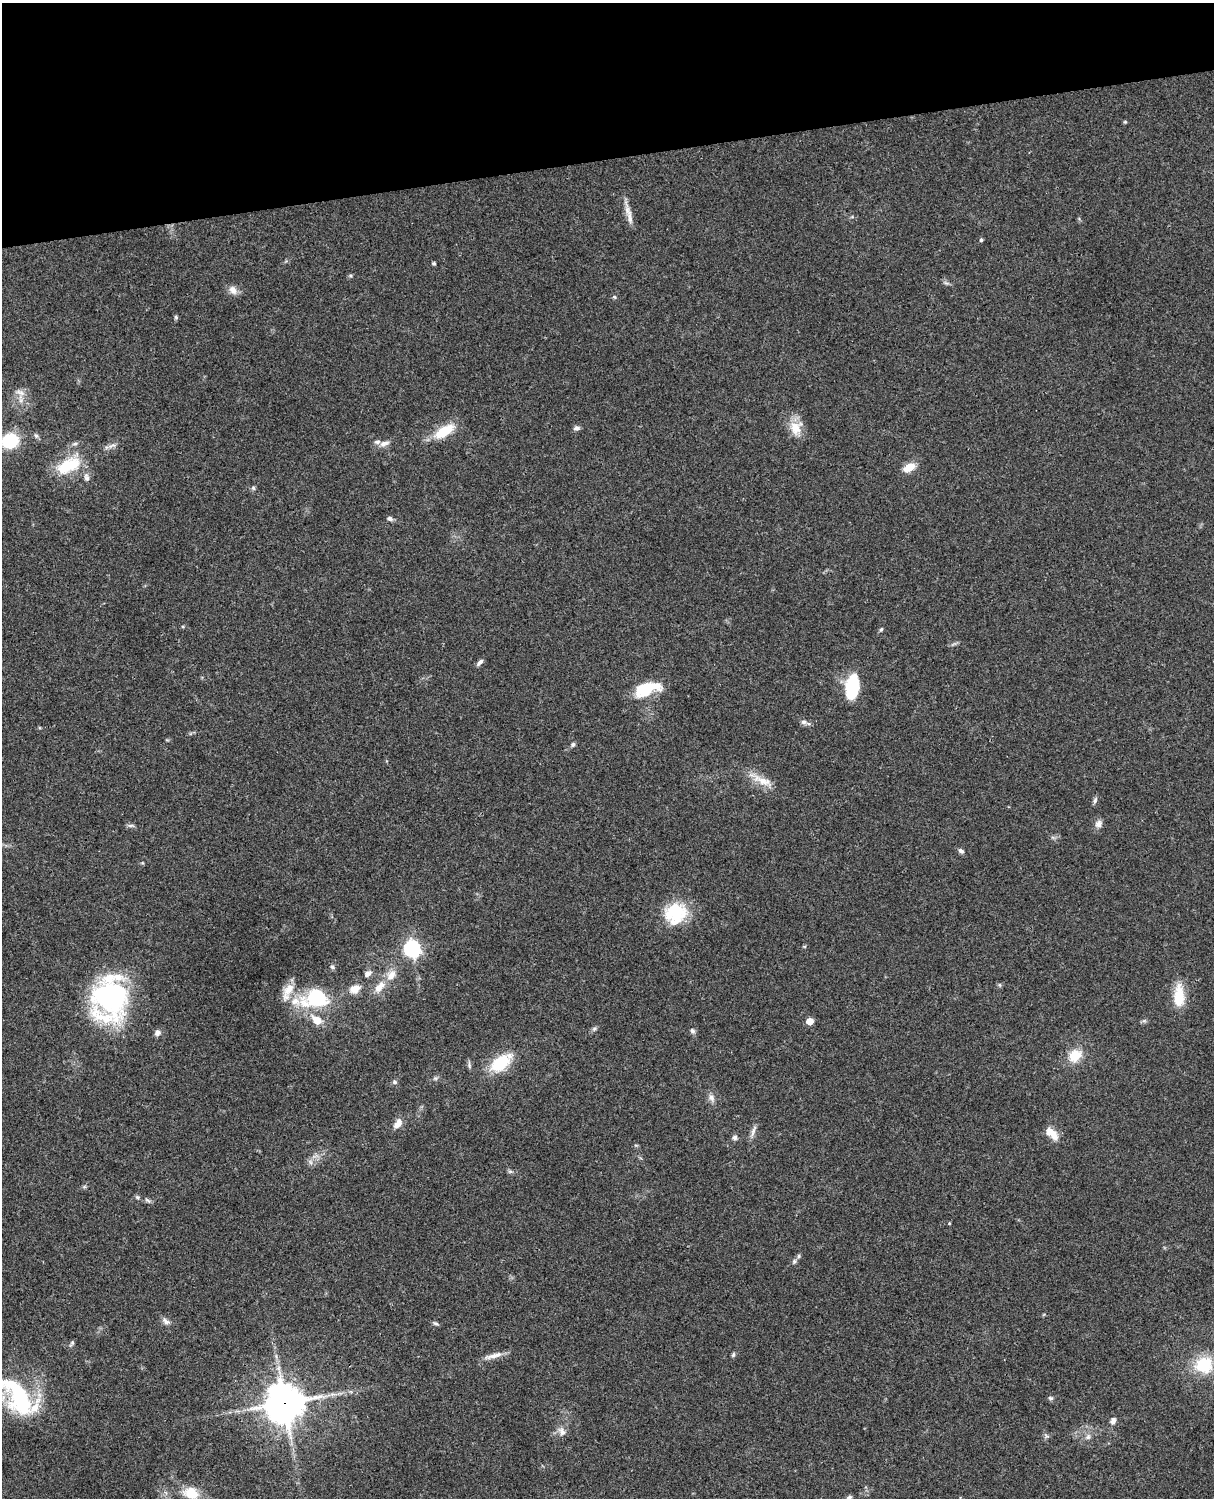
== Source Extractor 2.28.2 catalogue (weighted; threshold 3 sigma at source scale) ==
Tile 3 of 4 x 3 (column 3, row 1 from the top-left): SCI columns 2546-3757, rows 3268-4763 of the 5088 x 4927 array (HDU 1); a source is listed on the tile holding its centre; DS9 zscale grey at full resolution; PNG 1216 x 1500 px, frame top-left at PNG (2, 3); no overlay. Shown black and unused: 10% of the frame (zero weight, under 3 of 4 exposures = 6% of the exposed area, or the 3 px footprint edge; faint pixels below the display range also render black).
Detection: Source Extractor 2.28.2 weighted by HDU 2 'WHT'; one run over the whole footprint, this tile lists its part. Background 0.0766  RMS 0.0058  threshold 0.0261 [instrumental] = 3 sigma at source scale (4.5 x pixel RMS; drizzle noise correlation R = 1.50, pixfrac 1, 0.05/0.05 arcsec/px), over >= 5 px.
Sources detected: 85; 1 inside a brighter object's white glare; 1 long thin detection or spike segment (spike, bleed or trail) — not listed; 5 inside a brighter listed object's ellipse — not listed separately; the other 78 listed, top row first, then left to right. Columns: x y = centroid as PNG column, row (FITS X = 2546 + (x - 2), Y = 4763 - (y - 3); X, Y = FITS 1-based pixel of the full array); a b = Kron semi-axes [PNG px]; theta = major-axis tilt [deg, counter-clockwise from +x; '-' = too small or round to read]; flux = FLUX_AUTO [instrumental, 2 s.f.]
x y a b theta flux
1125 122 5 4 - 0.66
628 211 23 8 -72 5.3
981 240 5 4 - 0.84
434 263 5 4 - 0.79
233 290 12 9 -54 3.9
614 297 6 5 - 0.83
176 317 5 5 - 0.88
20 392 15 7 -19 3.6
577 428 8 6 8 1.7
796 428 20 16 82 9.4
444 431 24 10 32 17
36 436 8 5 -53 1.2
10 441 13 11 15 31
384 443 15 7 15 3.3
75 444 7 5 9 1.3
68 466 33 16 27 22
909 467 13 8 26 8.3
86 477 14 7 -80 2.7
253 488 6 5 - 0.98
390 518 7 5 -31 1.6
881 629 6 4 62 0.9
480 662 10 5 47 1.8
852 687 24 13 82 29
647 689 32 14 18 19
804 722 8 6 -2 1.8
573 744 6 5 - 1.1
762 781 32 9 -25 8.9
1095 800 10 5 72 1.4
1098 824 11 9 61 2.8
131 826 10 4 -4 1.2
961 851 7 5 -34 1.5
675 913 28 25 33 27
412 948 7 7 - 160
332 967 7 5 -67 1.2
367 974 11 7 37 2.5
379 987 18 10 48 6.7
288 989 22 13 52 8.5
355 989 12 9 22 6.4
1179 996 30 13 90 13
316 998 28 18 4 45
109 999 48 36 84 100
317 1020 13 8 -38 8.1
810 1021 5 5 - 9.8
594 1029 6 5 - 1.1
693 1031 7 6 - 1.5
157 1033 8 7 - 2.4
1075 1055 13 11 44 13
501 1063 22 12 38 26
469 1065 10 5 -73 1.3
435 1078 6 5 - 1
394 1082 7 6 - 1.3
711 1097 11 8 -66 2.9
398 1124 13 8 53 4.7
753 1131 20 4 71 2.7
1054 1135 14 10 -77 4.9
735 1137 6 6 - 1.6
310 1162 7 4 -88 1.5
510 1171 7 4 0 1
138 1197 7 5 -41 1.1
148 1200 10 4 -36 1.3
949 1223 5 3 - 0.44
799 1256 6 5 - 0.94
794 1261 7 5 74 1.3
166 1321 13 6 -40 2.4
435 1323 7 5 -16 1.1
72 1343 9 4 60 1.1
733 1355 7 5 63 0.97
493 1356 24 6 10 4.7
1204 1365 19 17 12 24
1051 1398 7 5 -15 1.1
20 1399 42 26 -64 58
284 1403 13 13 - 1300
1113 1421 8 6 59 2.7
562 1431 14 9 -56 3.5
1047 1436 7 5 -2 1.1
1088 1437 8 6 74 1.9
191 1493 20 15 -16 12
849 1497 8 4 15 1.2
Overlapping masked pixels (flux is a lower limit): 1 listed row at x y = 284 1403
Isophote crosses this tile's border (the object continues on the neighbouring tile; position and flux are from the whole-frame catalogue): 2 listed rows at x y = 10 441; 20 1399